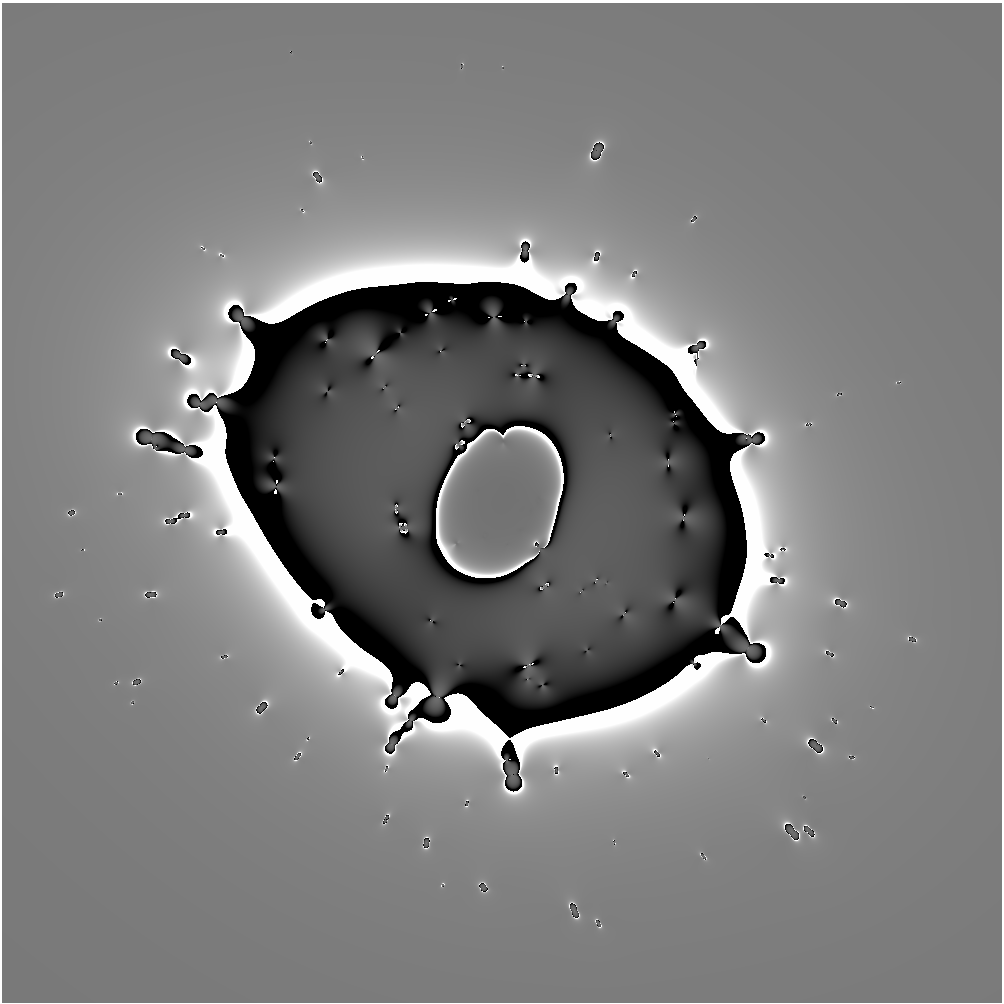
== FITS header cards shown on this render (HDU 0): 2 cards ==
NAXIS1  =                 1000 / length of data axis 1
NAXIS2  =                 1000 / length of data axis 2

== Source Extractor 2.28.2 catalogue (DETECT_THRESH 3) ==
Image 1000 x 1000 px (HDU 0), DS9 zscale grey, 1 PNG px = 1 image px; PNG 1004 x 1004 px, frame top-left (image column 1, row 1000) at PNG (2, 3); no overlay
Background 2.5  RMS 0.27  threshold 0.798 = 3 sigma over >= 5 px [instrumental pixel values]
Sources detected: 158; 78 with non-positive FLUX_AUTO (blend fragments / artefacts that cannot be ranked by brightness) are not listed; the other 80 listed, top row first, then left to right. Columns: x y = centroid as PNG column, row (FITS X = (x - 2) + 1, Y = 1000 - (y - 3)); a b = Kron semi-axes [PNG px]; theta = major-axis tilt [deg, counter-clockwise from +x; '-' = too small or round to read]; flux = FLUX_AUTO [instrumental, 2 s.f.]
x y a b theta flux
463 63 5 2 - 34
502 66 3 2 - 19
309 140 4 3 - 20
598 142 5 3 - 280
602 143 7 5 -73 1100
312 144 4 3 - 12
361 158 7 4 -60 150
316 171 13 7 -29 200
318 182 14 7 -35 150
299 208 8 6 46 71
455 299 4 2 - 580
449 301 2 2 - 670
301 310 17 13 10 91000
436 310 3 2 - 2100
433 311 3 2 - 1400
425 314 3 2 - 12000
493 314 4 3 - 32
524 321 2 2 - 1000
325 342 3 2 - 4100
441 351 9 3 -54 67
170 353 9 7 -80 57000
899 380 8 4 -41 41
896 382 5 3 - 48
835 395 6 5 - 9.5
223 420 6 4 -54 44000
673 421 2 2 - 110
462 427 7 3 -74 48000
485 430 17 11 21 6800
544 434 45 30 54 130000
226 437 8 3 -84 35000
746 438 2 2 - 170
456 444 3 2 - 1100
456 449 3 2 - 1100
273 461 2 2 - 260
277 482 3 2 - 730
276 492 4 3 - 300
117 493 5 3 - 58
122 493 5 3 - 65
744 520 33 5 -82 8200
401 523 7 3 -3 9500
437 543 3 3 - 160000
84 550 3 2 - 85
528 561 28 24 -45 39000
292 577 5 3 - 59000
545 585 10 8 79 570
146 592 6 4 55 1400
63 594 8 6 -90 93
54 595 10 6 76 66
58 597 3 2 - 540
100 617 11 5 -24 20
321 618 8 3 5 44000
98 621 5 3 - 13
915 638 7 3 -39 96
914 643 8 2 -9 0.58
227 656 25 14 40 510
220 658 45 33 -24 1400
524 667 3 2 - 440
458 693 2 2 - 72000
131 701 17 6 16 72
131 704 14 8 13 62
476 706 5 3 - 93000
872 708 8 3 -19 150
487 717 7 4 -43 54000
509 737 63 19 -20 1900
510 759 2 2 - 62
295 760 6 5 - 93
802 795 4 3 - 5.7
806 799 4 2 - 2.9
384 816 3 2 - 120
786 823 21 17 -58 470
806 825 9 3 -25 180
795 840 25 6 -17 76
615 844 6 2 77 26
484 883 12 7 -28 48
443 884 6 4 49 470
480 888 3 2 - 110
578 912 2 2 - 1300
578 917 9 5 49 280
596 921 9 5 -85 190
599 927 3 3 - 1900
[78 non-positive-flux detections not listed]